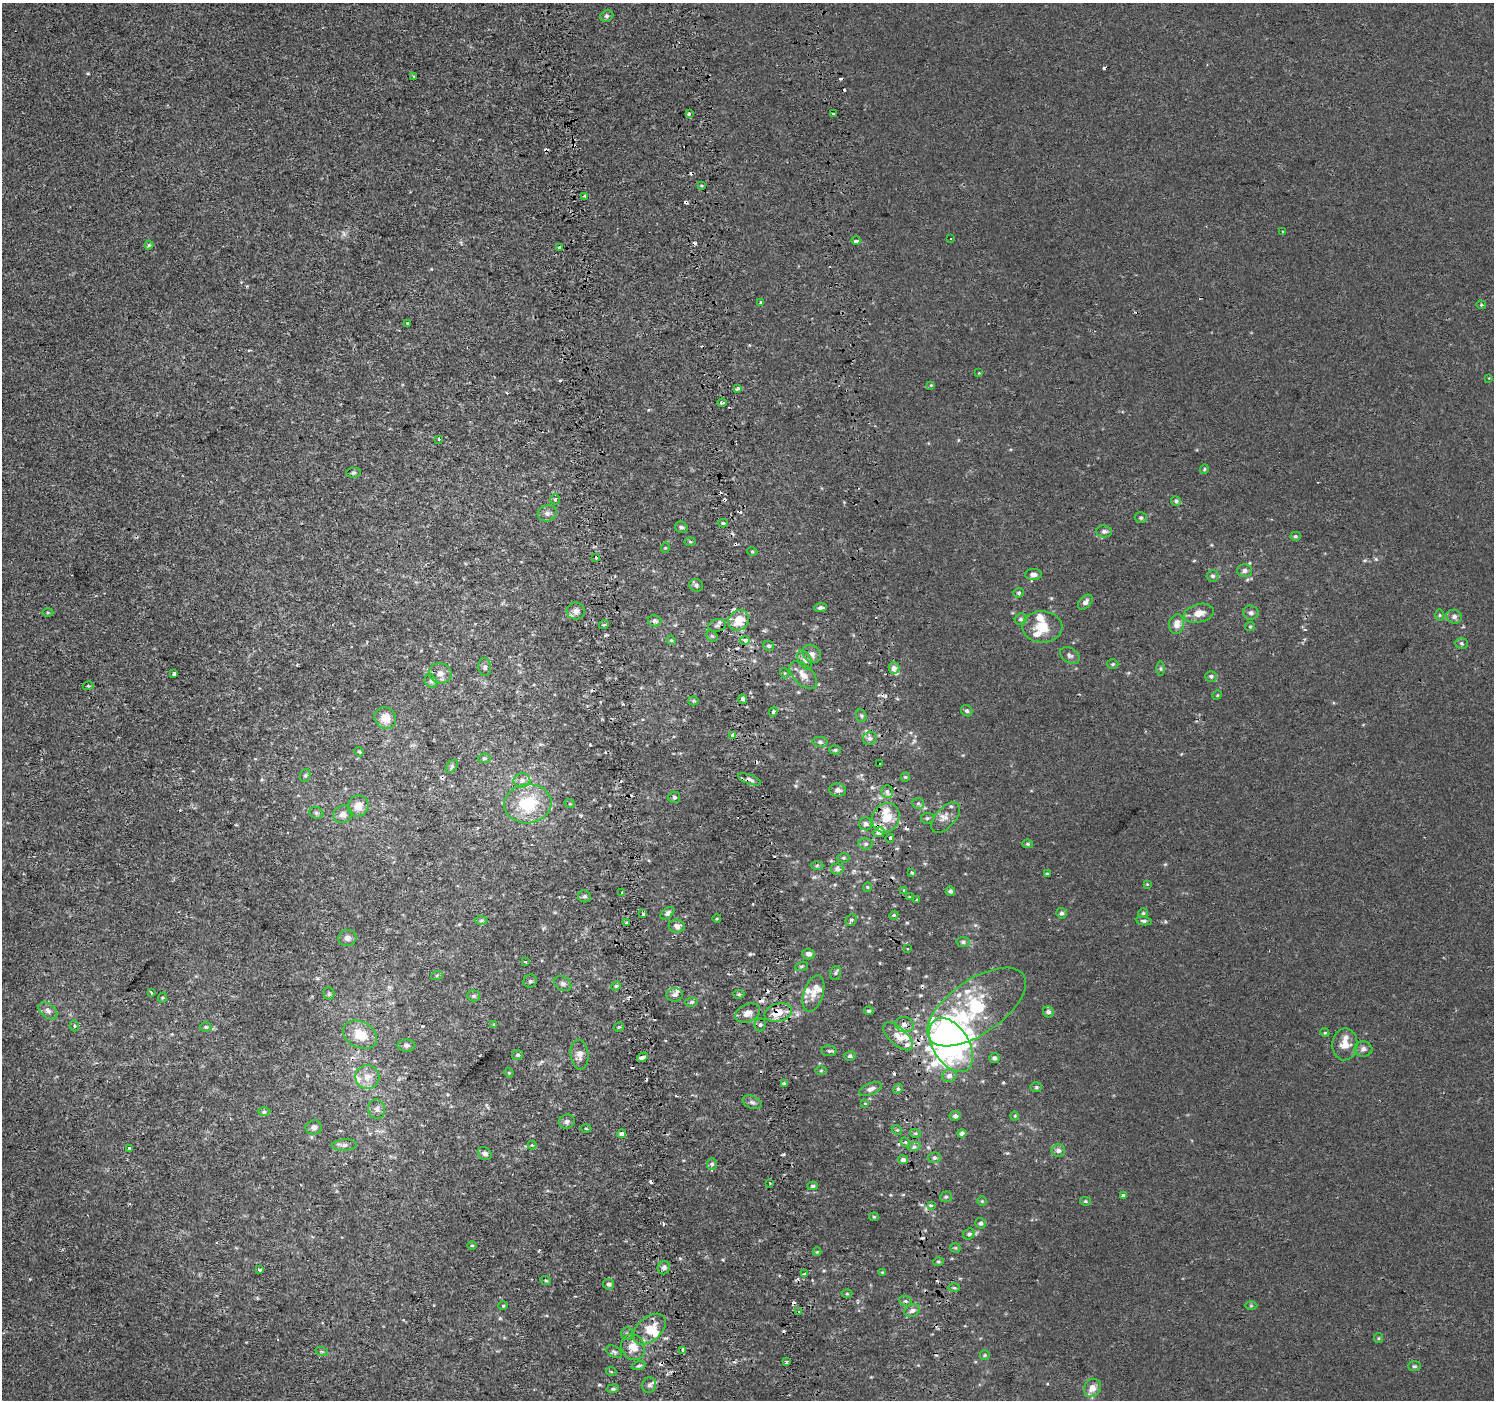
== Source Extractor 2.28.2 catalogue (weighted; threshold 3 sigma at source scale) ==
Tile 5 of 3 x 3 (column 2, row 2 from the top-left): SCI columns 1629-3120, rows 1568-2965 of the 4747 x 4489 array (HDU 1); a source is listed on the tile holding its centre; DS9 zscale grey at full resolution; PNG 1496 x 1402 px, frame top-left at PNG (2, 3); each listed source drawn as its Kron ellipse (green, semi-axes under 4 px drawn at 4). Shown black and unused: <1% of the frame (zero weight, under 2 of 3 exposures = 11% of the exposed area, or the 3 px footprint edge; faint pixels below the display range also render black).
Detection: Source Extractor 2.28.2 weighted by HDU 2 'WHT'; one run over the whole footprint, this tile lists its part. Background -6.29e-04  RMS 0.0032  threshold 0.0144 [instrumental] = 3 sigma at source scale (4.5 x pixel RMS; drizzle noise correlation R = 1.50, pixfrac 1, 0.0396/0.0396 arcsec/px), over >= 5 px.
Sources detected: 319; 1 too faint to see at this stretch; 3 inside a brighter object's white glare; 43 cosmic-ray / hot-pixel residue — neither listed nor drawn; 21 inside a brighter listed object's ellipse — not listed separately; the other 251 listed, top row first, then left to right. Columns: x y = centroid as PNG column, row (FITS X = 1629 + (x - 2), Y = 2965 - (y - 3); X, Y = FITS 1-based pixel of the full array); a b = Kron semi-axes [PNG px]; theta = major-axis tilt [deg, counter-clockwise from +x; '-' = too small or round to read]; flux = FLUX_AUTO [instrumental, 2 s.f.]
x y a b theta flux
607 16 7 5 20 0.64
414 76 3 2 - 0.49
689 114 4 3 - 0.56
833 114 3 3 - 1.5
701 185 3 3 - 0.68
585 196 3 3 - 0.73
1283 231 3 2 - 0.41
951 238 3 2 - 0.37
856 241 4 3 - 1.1
149 245 4 4 - 0.41
559 248 3 3 - 3.6
760 302 4 3 - 0.45
1481 305 5 4 - 0.46
408 323 3 3 - 0.84
979 373 3 3 - 0.28
1489 378 3 3 - 0.29
931 385 4 4 - 0.26
737 389 4 3 - 2.3
722 403 5 3 - 0.6
439 439 3 3 - 1.2
1204 469 5 4 - 0.36
353 473 7 4 6 0.49
555 499 5 4 - 0.58
1176 501 5 5 - 0.66
547 513 9 8 - 1.2
1141 518 6 5 - 0.62
723 523 5 4 - 0.51
681 527 6 5 - 0.72
1104 531 8 6 -3 1
1295 536 5 4 - 0.49
690 541 5 3 - 0.38
665 548 5 3 - 0.27
752 551 5 3 - 0.32
595 557 3 3 - 1.9
1245 571 7 6 - 0.92
1033 574 8 5 -1 1.3
1212 576 6 5 - 0.71
696 585 7 6 - 0.81
1019 593 5 5 - 0.51
1085 602 9 5 45 1.2
820 608 6 3 4 0.86
576 611 9 8 - 1.5
48 612 5 3 - 0.31
1199 613 15 9 13 3.1
1251 613 8 7 - 0.86
1439 615 6 4 -90 0.34
1454 617 8 7 - 1.1
1021 619 6 5 - 0.68
739 620 11 9 43 5.8
655 621 7 5 -11 0.78
604 624 5 3 - 0.3
1177 624 10 7 78 2.6
717 625 9 6 15 1
1042 627 20 15 -2 6.5
1250 627 5 4 - 0.37
712 636 6 5 - 0.57
671 640 5 3 - 0.31
745 640 5 4 - 1.7
1461 643 7 5 -2 0.56
769 646 6 5 - 0.57
812 654 10 8 -45 1.5
1070 655 10 7 -32 1.1
805 660 10 6 -62 1.1
1113 664 5 5 - 0.43
485 667 9 6 -83 0.84
894 668 5 5 - 2
1160 669 7 4 -90 0.49
440 673 11 10 - 2.2
784 673 5 3 - 0.31
174 674 4 4 - 0.94
803 675 17 9 -45 2.9
1211 676 6 5 - 0.78
431 681 7 5 -46 0.68
88 686 5 3 - 0.34
1217 695 5 4 - 0.34
743 699 5 4 - 0.72
694 701 5 4 - 0.45
967 711 6 5 - 0.68
773 712 5 4 - 0.57
861 716 6 5 - 0.59
385 718 11 10 - 3.6
733 736 3 3 - 8.3
870 738 7 6 - 1.1
820 742 7 5 -9 0.67
835 750 6 4 0 0.51
359 752 5 4 - 0.48
484 758 6 4 7 0.44
880 763 3 3 - 3
452 766 7 5 53 0.6
305 775 6 5 - 0.57
905 777 4 4 - 0.39
749 779 12 4 -20 1.1
522 780 8 7 - 1.3
838 790 8 6 -6 1.3
887 791 6 5 - 0.75
674 797 6 5 - 0.54
918 803 6 5 - 0.61
528 804 23 19 8 15
570 804 5 3 - 0.32
358 806 11 10 - 3.1
316 813 7 5 -21 0.66
343 814 10 8 24 1.8
946 817 18 10 49 2.4
886 818 15 13 59 6.9
927 818 6 5 - 0.55
866 824 6 6 - 0.99
879 832 6 5 - 1.7
890 838 4 3 - 1.2
866 844 7 5 0 0.69
1028 844 5 4 - 0.38
843 858 6 4 -2 0.52
817 865 6 4 2 0.43
837 869 6 5 - 1.1
911 872 3 3 - 1.5
1047 874 3 3 - 0.31
1147 884 4 4 - 0.25
867 887 4 4 - 0.35
904 890 3 3 - 1.3
950 891 5 4 - 0.69
622 892 3 3 - 3.9
584 896 6 6 - 0.71
909 896 3 2 - 0.31
917 899 3 2 - 0.25
667 913 8 4 38 0.99
1061 913 5 5 - 0.73
1143 913 5 5 - 0.43
643 914 4 3 - 1.7
894 915 4 3 - 0.34
717 918 4 3 - 0.27
481 920 6 4 2 0.5
851 920 6 5 - 0.56
1144 921 8 4 -9 0.65
626 923 4 3 - 0.39
677 926 8 6 -4 1.7
347 938 9 8 - 1.3
963 942 6 5 - 0.76
908 949 3 3 - 0.91
809 954 6 5 - 1.4
525 961 3 2 - 0.54
801 966 7 4 18 0.47
835 973 7 5 76 0.64
437 975 6 4 18 0.42
530 981 7 6 - 0.66
563 984 9 6 -31 0.92
616 986 5 4 - 0.41
151 992 3 2 - 0.52
329 994 6 5 - 0.47
739 994 5 4 - 0.46
813 994 19 9 72 3.5
674 995 8 6 6 1.3
474 996 6 5 - 0.55
162 998 5 3 - 0.31
691 1002 6 5 - 0.62
976 1007 57 27 35 27
48 1011 11 7 -39 1.4
869 1011 5 3 - 0.49
778 1012 14 8 14 5
1048 1012 6 5 - 0.99
748 1013 13 8 25 2.4
494 1024 4 3 - 0.33
760 1025 6 5 - 0.73
904 1025 9 7 -15 1.8
74 1026 5 4 - 0.55
206 1027 5 4 - 0.48
619 1027 5 3 - 0.32
1325 1033 4 3 - 0.31
360 1035 18 13 -29 5.5
898 1036 18 9 -42 3.7
1345 1044 16 12 86 4.2
406 1045 9 6 0 0.82
951 1045 30 18 -59 110
1363 1049 9 7 -5 1.3
829 1051 7 5 -4 0.63
518 1055 5 5 - 0.56
580 1055 15 9 -85 2
850 1056 6 5 - 0.65
642 1057 5 3 - 2.8
994 1058 5 5 - 0.8
821 1071 6 4 1 0.34
509 1073 5 3 - 0.32
949 1076 7 6 - 1.6
367 1077 12 12 - 3.2
784 1084 4 4 - 0.86
1036 1087 6 5 - 0.51
871 1089 12 6 20 1.4
898 1089 5 4 - 0.48
752 1102 10 6 -22 0.99
865 1103 4 3 - 0.38
377 1109 10 8 -76 1.3
264 1112 6 4 1 0.57
955 1116 5 5 - 0.9
1015 1116 4 4 - 0.32
567 1122 8 7 - 1
314 1127 8 7 - 1.1
586 1129 5 3 - 0.31
897 1130 5 4 - 0.49
915 1133 5 3 - 0.47
962 1133 4 4 - 1
621 1134 5 4 - 1.9
905 1142 5 4 - 0.43
344 1145 12 5 3 1.1
532 1145 4 4 - 0.29
914 1147 6 4 18 0.65
129 1148 3 3 - 0.63
1058 1150 6 6 - 1.2
485 1153 7 6 - 1.2
934 1157 6 5 - 0.73
903 1160 5 4 - 1.4
712 1164 6 5 - 0.61
770 1183 3 2 - 0.28
813 1186 5 4 - 0.62
1123 1195 4 3 - 0.84
946 1197 6 5 - 0.59
982 1201 5 5 - 0.38
1085 1201 5 4 - 0.43
931 1205 3 3 - 0.99
874 1217 5 4 - 0.35
981 1223 5 5 - 0.89
969 1234 6 5 - 0.8
472 1245 5 3 - 0.31
955 1248 5 4 - 0.37
817 1252 4 4 - 0.28
938 1262 5 3 - 0.48
664 1268 7 6 - 1.2
259 1269 3 3 - 1.2
882 1272 4 3 - 0.25
805 1274 4 3 - 0.83
546 1281 5 3 - 0.36
609 1284 5 5 - 0.94
954 1288 6 4 -1 0.47
847 1294 5 3 - 0.35
906 1301 6 5 - 0.67
503 1306 4 4 - 0.33
1251 1306 6 4 0 0.43
912 1310 8 6 23 1.2
799 1312 3 3 - 0.46
649 1329 19 12 41 6
627 1334 6 5 - 0.63
1379 1338 5 4 - 0.39
633 1347 13 11 -61 4.7
683 1350 4 3 - 3.4
322 1352 6 4 -19 0.42
614 1352 9 5 -31 0.7
985 1355 5 4 - 0.4
786 1362 3 3 - 0.62
639 1366 7 4 12 0.5
1414 1366 6 5 - 0.55
611 1371 5 3 - 0.33
649 1385 8 6 69 1
1092 1388 9 8 - 2.5
613 1389 6 4 8 0.58
Overlapping masked pixels (flux is a lower limit): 5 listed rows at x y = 559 248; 717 625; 749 779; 778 1012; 951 1045